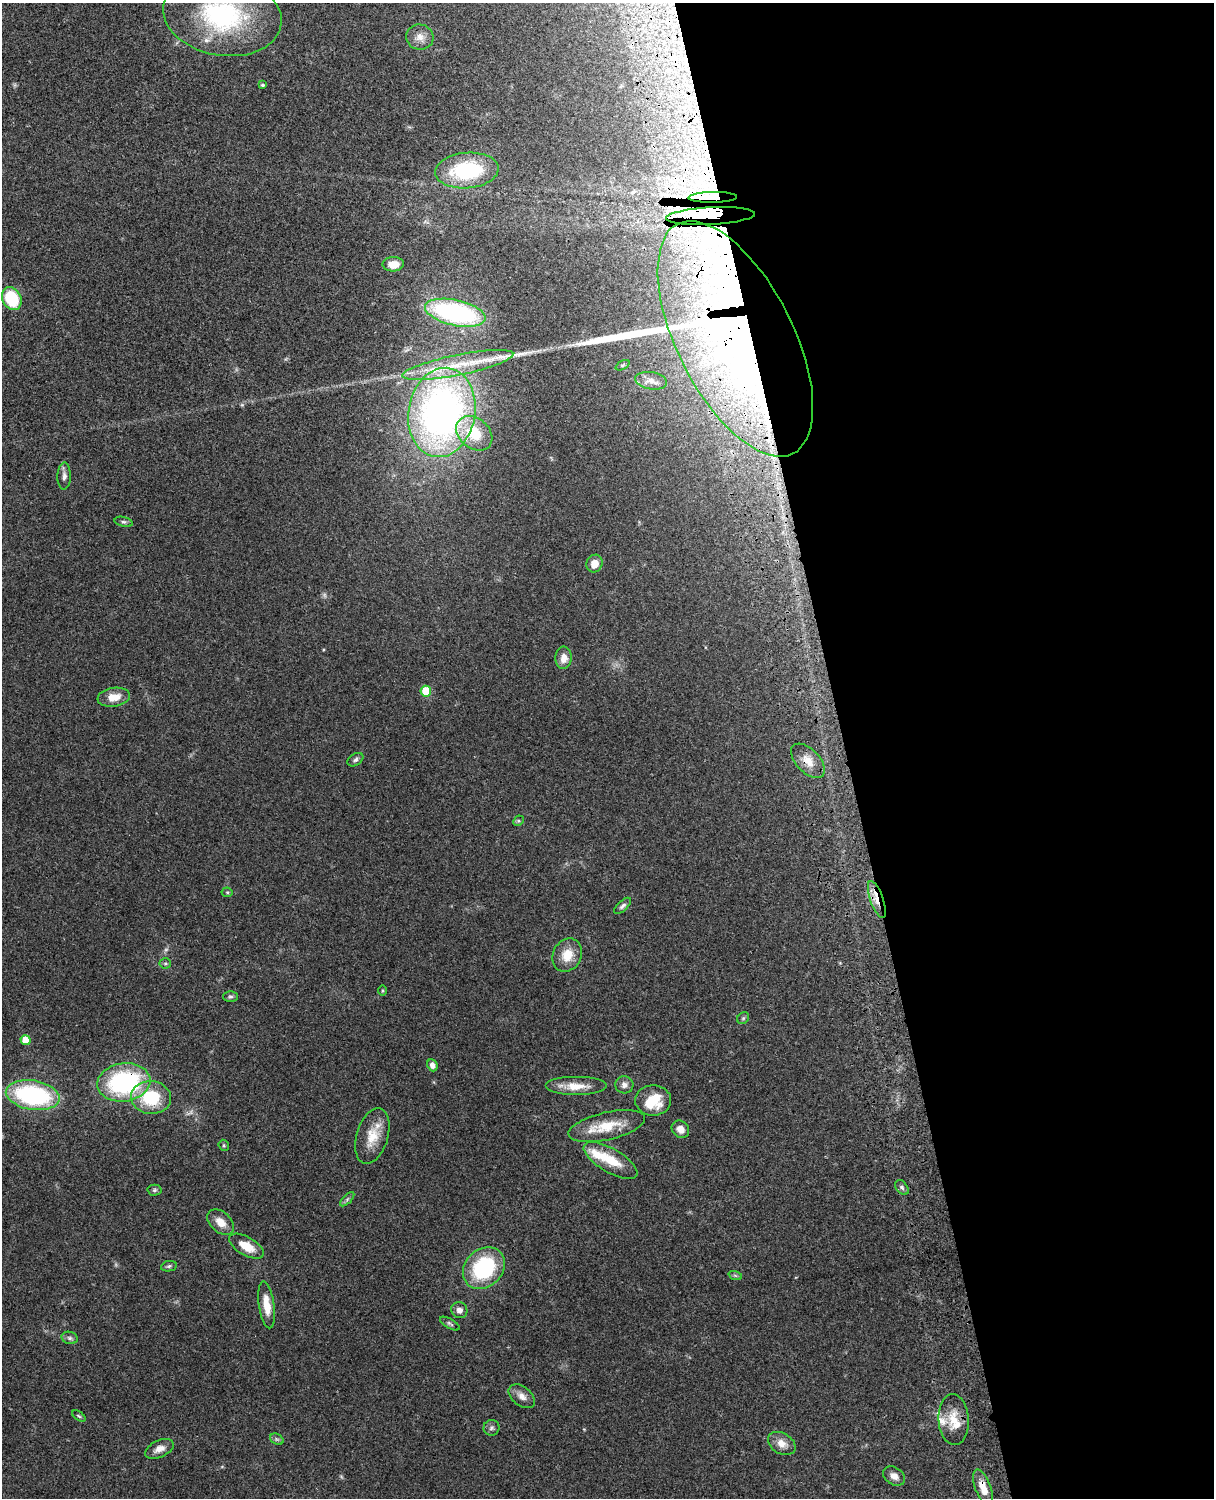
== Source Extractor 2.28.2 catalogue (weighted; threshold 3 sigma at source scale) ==
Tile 8 of 4 x 3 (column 4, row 2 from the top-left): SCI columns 3755-4966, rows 1659-3154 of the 5088 x 4926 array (HDU 1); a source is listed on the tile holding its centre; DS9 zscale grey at full resolution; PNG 1216 x 1500 px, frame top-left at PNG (2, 3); each listed source drawn as its Kron ellipse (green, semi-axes under 4 px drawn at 4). Shown black and unused: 31% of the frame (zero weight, under 3 of 4 exposures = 6% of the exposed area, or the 3 px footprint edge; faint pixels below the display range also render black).
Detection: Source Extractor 2.28.2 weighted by HDU 2 'WHT'; one run over the whole footprint, this tile lists its part. Background 0.0793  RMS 0.0058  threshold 0.0261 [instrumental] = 3 sigma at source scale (4.5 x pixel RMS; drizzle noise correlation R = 1.50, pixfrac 1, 0.05/0.05 arcsec/px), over >= 5 px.
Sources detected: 82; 3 too faint to see at this stretch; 3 inside a brighter object's white glare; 1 cosmic-ray / hot-pixel residue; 2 long thin detections or spike segments (spike, bleed or trail) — neither listed nor drawn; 7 inside a brighter listed object's ellipse — not listed separately; the other 66 listed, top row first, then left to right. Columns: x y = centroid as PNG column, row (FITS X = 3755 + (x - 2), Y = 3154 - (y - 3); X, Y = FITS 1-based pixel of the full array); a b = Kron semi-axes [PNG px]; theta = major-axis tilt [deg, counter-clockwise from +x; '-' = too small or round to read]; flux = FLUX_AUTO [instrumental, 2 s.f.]
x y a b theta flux
222 15 60 40 -10 86
420 37 13 12 - 5.1
263 85 3 3 - 0.93
467 170 32 17 5 46
713 197 24 5 1 7.1
711 216 45 8 3 18
393 264 11 7 3 6.8
12 299 12 9 -65 26
455 313 31 12 -12 110
735 339 128 58 -63 400
458 365 56 10 11 25
623 365 7 4 27 0.88
651 381 16 8 -9 3.8
442 412 45 33 80 270
474 433 20 15 -41 19
64 476 13 6 89 2.7
124 522 9 5 -13 1.2
594 564 9 8 - 6.4
564 658 11 8 87 5.6
426 691 5 5 - 18
114 697 16 9 8 8.6
355 760 9 5 33 1.5
808 761 21 11 -46 7.6
518 821 6 4 43 0.85
227 892 5 5 - 0.74
877 899 19 6 -71 7.2
623 906 10 5 42 1.7
567 955 17 14 62 10
165 963 5 5 - 0.88
382 990 5 3 - 0.58
230 996 7 5 0 1.2
743 1018 6 5 - 0.99
25 1040 5 5 - 10
432 1065 6 5 - 2.9
124 1082 27 19 8 81
624 1085 9 8 - 3
576 1086 31 9 0 9.9
33 1095 27 14 -10 79
151 1097 20 16 -5 30
653 1100 18 15 -2 16
607 1126 39 13 13 17
680 1129 9 8 - 4.1
372 1136 29 15 73 13
224 1145 6 5 - 0.89
611 1160 30 12 -30 16
902 1187 8 5 -50 1.4
154 1190 7 5 2 1.1
347 1199 9 3 45 1.2
221 1222 15 10 -42 6.5
246 1246 19 9 -30 10
169 1266 8 5 11 1.2
484 1268 23 18 44 51
735 1275 7 4 -19 0.95
267 1305 23 7 -82 9.9
459 1310 8 7 - 3
450 1324 11 4 -30 1.2
70 1338 8 6 -16 1.6
522 1396 15 9 -39 4.2
79 1416 8 4 -36 0.82
954 1420 25 15 -87 12
491 1428 8 7 - 1.6
277 1439 7 5 -30 1.2
782 1443 15 10 -30 5.8
159 1449 15 8 25 4.4
894 1476 12 8 -33 4
983 1487 19 7 -70 8.1
Overlapping masked pixels (flux is a lower limit): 7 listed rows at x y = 713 197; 711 216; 735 339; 808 761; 877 899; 124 1082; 983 1487
Isophote crosses this tile's border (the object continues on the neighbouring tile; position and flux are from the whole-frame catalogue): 1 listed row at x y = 222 15